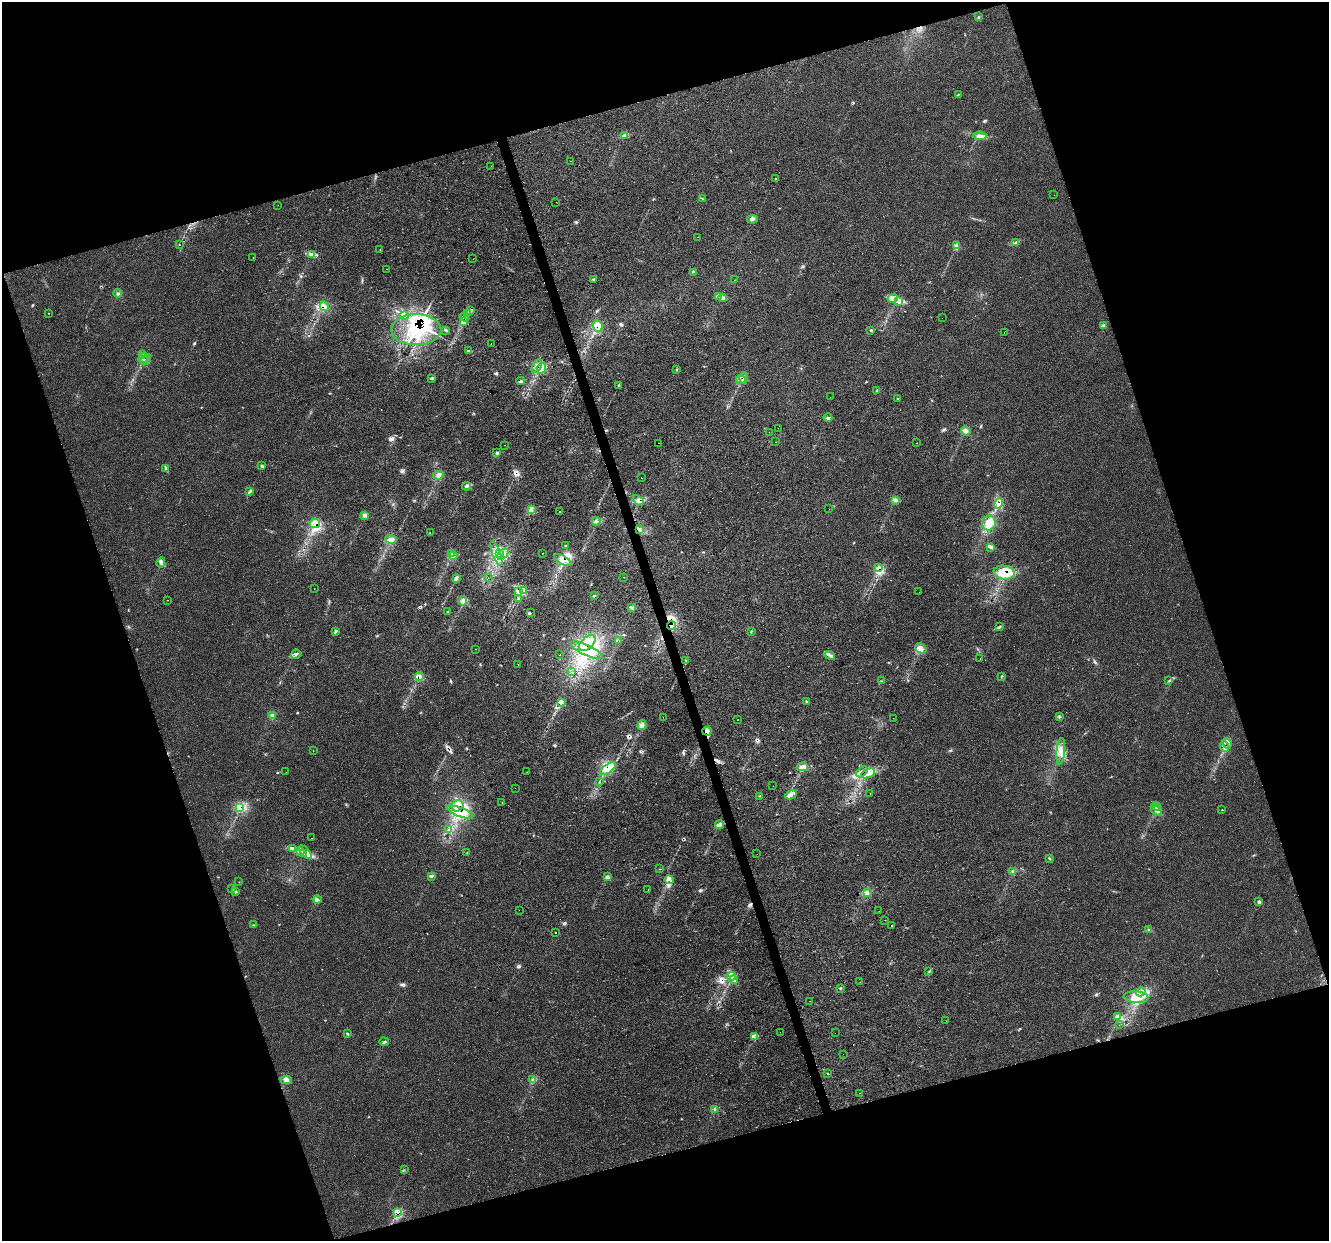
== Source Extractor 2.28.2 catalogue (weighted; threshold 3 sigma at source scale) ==
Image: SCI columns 2-5308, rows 111-5066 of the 5308 x 5124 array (HDU 1 of 3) = the unmasked area's bounding box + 8 px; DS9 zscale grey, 4 x 4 block average (1 PNG px = mean of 4 x 4 image px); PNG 1331 x 1243 px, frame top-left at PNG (2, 2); each listed source drawn as its Kron ellipse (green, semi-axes under 4 px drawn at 4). Shown black and unused: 36% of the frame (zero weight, under 2 of 3 exposures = <1% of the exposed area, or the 3 px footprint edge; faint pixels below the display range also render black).
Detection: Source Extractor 2.28.2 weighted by HDU 2 'WHT'. Background 0.0307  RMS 0.0063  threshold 0.0284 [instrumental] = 3 sigma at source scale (4.5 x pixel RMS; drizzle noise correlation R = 1.50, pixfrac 1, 0.0396/0.0396 arcsec/px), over >= 5 px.
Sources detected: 319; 2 inside a brighter object's white glare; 39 cosmic-ray / hot-pixel residue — neither listed nor drawn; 13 coinciding with a brighter row at this scale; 46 inside a brighter listed object's ellipse — not listed separately; the other 219 listed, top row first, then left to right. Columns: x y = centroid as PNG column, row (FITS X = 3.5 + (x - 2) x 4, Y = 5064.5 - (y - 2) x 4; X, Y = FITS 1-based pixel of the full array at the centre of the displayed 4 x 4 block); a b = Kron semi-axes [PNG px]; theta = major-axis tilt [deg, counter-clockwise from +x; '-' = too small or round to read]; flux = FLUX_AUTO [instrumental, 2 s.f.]
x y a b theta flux
978 17 2 2 - 2.8
959 94 2 2 - 1.6
624 135 4 2 - 8.4
980 136 7 4 -6 15
570 161 2 2 - 2.5
491 166 2 2 - 0.54
776 179 2 2 - 0.97
1054 195 2 2 - 1.1
702 199 2 2 - 1.6
556 202 2 2 - 0.72
278 205 2 2 - 0.73
753 219 5 3 - 7.4
698 237 2 2 - 0.69
1016 242 2 2 - 1.7
179 244 2 2 - 1.1
956 245 3 2 - 5.8
380 249 2 2 - 0.66
311 254 3 2 - 11
253 257 2 2 - 3.4
473 259 2 2 - 0.8
386 269 2 2 - 0.64
693 272 2 2 - 1.3
593 279 2 2 - 3.4
734 280 2 2 - 0.57
118 293 4 2 - 4.8
718 296 4 3 - 7.5
723 298 4 2 - 5.8
893 298 5 2 - 8.3
899 301 3 2 - 6.1
324 306 5 2 - 7.1
470 311 2 2 - 3.5
48 313 2 2 - 1.7
468 314 3 3 - 5.9
404 316 4 2 - 6.4
464 317 5 2 - 7.4
942 318 2 2 - 0.45
463 322 4 3 - 9
598 326 6 5 - 30
1104 326 3 2 - 4.7
416 330 25 15 0 190
446 330 2 2 - 2.7
871 330 2 2 - 2.7
1004 332 2 2 - 0.59
491 344 2 2 - 0.87
468 350 3 2 - 1.4
143 355 3 2 - 5.9
143 358 5 3 - 10
146 360 6 3 43 8.9
537 366 7 4 61 16
541 368 6 2 62 8.4
676 369 2 2 - 1.6
432 378 4 2 - 3.9
744 378 6 2 90 4.7
741 380 5 2 - 6.9
521 381 4 2 - 4.5
619 385 2 2 - 5.4
877 391 3 2 - 3.9
830 397 2 2 - 3.1
897 398 2 2 - 1.4
828 418 4 2 - 3.4
778 428 2 2 - 0.88
966 431 5 3 - 9.8
769 432 2 2 - 1.9
775 442 2 2 - 3.8
658 443 2 2 - 4.1
917 443 2 2 - 0.72
505 445 2 2 - 0.65
497 453 3 2 - 4.5
262 466 3 2 - 5.1
166 468 2 2 - 2.7
438 475 5 2 - 8.5
641 478 2 2 - 1.8
466 486 4 2 - 4.2
250 492 3 2 - 2.6
638 500 6 2 -43 8.8
895 501 3 2 - 6
999 503 5 3 - 12
531 509 3 2 - 5.7
829 509 2 2 - 23
560 511 2 2 - 4
365 515 4 3 - 12
596 521 4 3 - 8.9
989 523 7 7 - 32
315 524 5 4 - 19
640 529 2 2 - 2.1
430 532 2 2 - 0.64
391 540 6 2 -10 9.7
566 546 2 2 - 2.4
990 548 4 2 - 2.9
542 553 2 2 - 0.93
451 554 4 2 - 5.2
496 554 13 4 -69 34
500 554 3 2 - 70
503 554 6 3 45 19
453 555 3 2 - 3.5
563 560 9 4 -28 20
161 562 5 3 - 8.4
879 568 3 2 - 5.8
1004 573 10 7 -9 55
623 577 2 2 - 0.98
456 578 2 2 - 4.7
488 578 2 2 - 0.88
314 588 2 2 - 1.5
523 590 3 2 - 4.2
518 592 4 2 - 7
919 592 2 2 - 1.3
594 596 3 3 - 3.3
519 598 2 2 - 3.5
168 600 2 2 - 0.91
463 601 5 3 - 12
632 608 3 2 - 5.9
447 611 2 2 - 1.7
530 613 3 2 - 1.6
671 625 4 2 - 8.2
1000 627 3 2 - 2.5
335 632 2 2 - 1.6
751 632 2 2 - 1.7
619 640 2 2 - 0.85
587 643 10 6 44 47
921 648 6 4 -34 18
475 649 2 2 - 0.83
586 650 18 5 -24 55
296 654 5 3 - 7.4
560 655 2 2 - 1.4
830 655 5 2 - 7.6
980 658 2 2 - 1.1
686 660 2 2 - 2.9
518 664 2 2 - 2.5
572 672 2 2 - 1.1
1002 676 2 2 - 1.7
419 677 4 4 - 15
882 681 3 2 - 2.4
1169 681 3 2 - 3.8
562 702 3 2 - 2.6
807 702 3 3 - 5.1
273 715 3 2 - 3.9
663 717 2 2 - 1.9
1060 717 2 2 - 1.6
893 718 2 2 - 0.89
738 719 2 2 - 0.69
642 725 5 3 - 15
707 731 4 3 - 11
1227 743 5 3 - 13
1224 746 5 3 - 12
313 751 2 2 - 0.79
1061 751 13 3 84 21
802 767 5 2 - 14
608 768 9 4 35 25
286 772 2 2 - 0.56
527 772 2 2 - 0.65
862 772 6 2 45 9.7
868 773 7 3 23 19
599 781 2 2 - 1.1
773 786 2 2 - 0.81
515 788 2 2 - 1.4
870 794 2 2 - 1.4
791 795 6 3 28 12
759 796 2 2 - 1.8
502 803 2 2 - 1.4
458 806 6 5 - 24
1156 806 4 2 - 4.2
239 807 3 2 - 5.7
1157 808 2 2 - 1.4
1222 810 2 2 - 2.4
1156 811 6 2 -37 9.1
460 812 14 4 -20 41
719 825 4 3 - 11
449 830 2 2 - 1.4
312 838 2 2 - 1.5
293 848 3 2 - 5.3
301 851 3 3 - 9.3
305 852 8 2 -47 11
467 852 2 2 - 1.1
303 854 3 2 - 4.2
757 854 2 2 - 0.53
1049 858 2 2 - 1.8
660 869 2 2 - 1.4
1013 872 4 2 - 7.8
431 876 4 2 - 3.8
608 876 2 2 - 2.5
669 880 4 3 - 10
239 882 2 2 - 0.83
232 889 2 2 - 1.3
648 890 2 2 - 1
236 892 3 2 - 2.3
867 893 2 2 - 1.6
317 899 4 2 - 4.3
1258 902 2 2 - 2.1
519 910 2 2 - 0.43
879 911 2 2 - 0.68
885 920 2 2 - 13
254 925 4 2 - 1.4
891 925 2 2 - 2.3
1149 930 3 2 - 3.4
555 932 2 2 - 11
929 971 2 2 - 2.1
731 976 4 3 - 15
733 980 4 2 - 6.2
860 982 2 2 - 0.73
840 988 3 2 - 2.7
1141 992 5 3 - 11
1136 997 12 6 -4 44
810 1001 2 2 - 2.1
1118 1017 4 3 - 11
946 1021 2 2 - 3.6
1119 1025 2 2 - 0.89
780 1032 2 2 - 1.1
835 1033 2 2 - 0.71
347 1034 3 2 - 3.4
754 1036 4 2 - 6.9
384 1042 4 2 - 3.5
843 1054 2 2 - 0.76
827 1073 2 2 - 11
533 1079 3 2 - 5.3
286 1080 5 4 - 13
859 1093 2 2 - 1.3
715 1109 3 2 - 4
404 1170 2 2 - 1
398 1213 2 2 - 180
Overlapping masked pixels (flux is a lower limit): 37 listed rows (the first 20) at x y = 893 298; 899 301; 324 306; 464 317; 463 322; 598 326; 416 330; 143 358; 146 360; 537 366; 541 368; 741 380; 638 500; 999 503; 315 524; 496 554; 500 554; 563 560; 879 568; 1004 573
Diffuse or blended objects may show on this block-average render without a row.